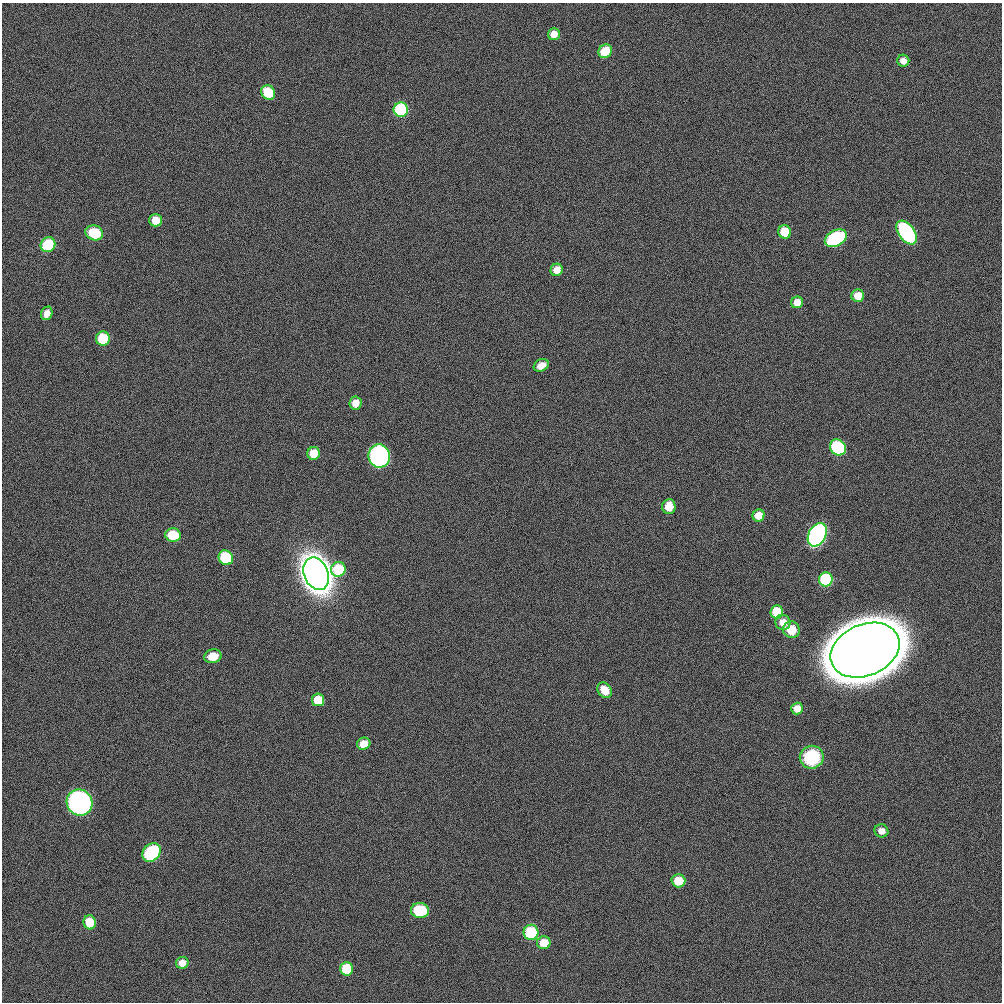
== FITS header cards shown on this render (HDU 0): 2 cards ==
NAXIS1  =                 1000
NAXIS2  =                 1000

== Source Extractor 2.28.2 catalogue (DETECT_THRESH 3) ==
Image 1000 x 1000 px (HDU 0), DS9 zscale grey, 1 PNG px = 1 image px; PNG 1004 x 1004 px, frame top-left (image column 1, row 1000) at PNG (2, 3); each listed source drawn as its Kron ellipse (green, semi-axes under 4 px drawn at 4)
Background 0.00101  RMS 0.099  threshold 0.296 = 3 sigma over >= 5 px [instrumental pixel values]
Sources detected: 49; all 49 listed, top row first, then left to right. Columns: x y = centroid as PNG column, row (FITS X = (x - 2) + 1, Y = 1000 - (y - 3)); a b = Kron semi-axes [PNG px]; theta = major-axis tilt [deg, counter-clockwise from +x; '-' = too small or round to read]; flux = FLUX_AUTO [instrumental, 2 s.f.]
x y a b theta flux
554 34 6 6 - 99
605 51 7 6 - 220
903 61 6 6 - 61
268 92 8 6 -50 340
401 110 7 7 - 920
156 220 6 6 - 140
785 232 6 6 - 250
907 232 13 8 -54 1200
94 233 9 7 -20 270
836 238 12 7 29 1000
48 245 8 7 - 400
557 270 6 6 - 89
858 296 6 6 - 130
797 302 6 5 - 130
47 313 7 5 69 63
103 339 7 7 - 370
541 365 8 6 26 68
355 403 6 6 - 85
838 447 8 7 - 860
314 453 6 6 - 160
379 456 11 11 - 2300
669 506 7 6 - 120
759 515 6 6 - 140
173 535 8 6 -8 300
817 535 12 8 62 3300
226 558 7 7 - 500
338 569 7 7 - 430
316 574 17 12 -67 11000
826 579 7 7 - 810
777 612 7 6 - 240
783 622 8 7 - 110
791 630 8 8 - 150
865 650 36 25 24 120000
213 656 9 7 14 110
605 690 8 6 -51 120
318 700 6 6 - 210
797 708 6 6 - 97
364 744 7 6 - 110
812 757 12 11 - 450
79 802 13 12 - 2400
881 831 7 6 - 61
152 852 10 8 46 760
678 881 7 6 - 160
420 911 9 7 -4 410
90 922 7 6 - 210
531 932 7 7 - 460
544 943 7 6 - 150
182 963 6 6 - 97
346 969 7 6 - 320